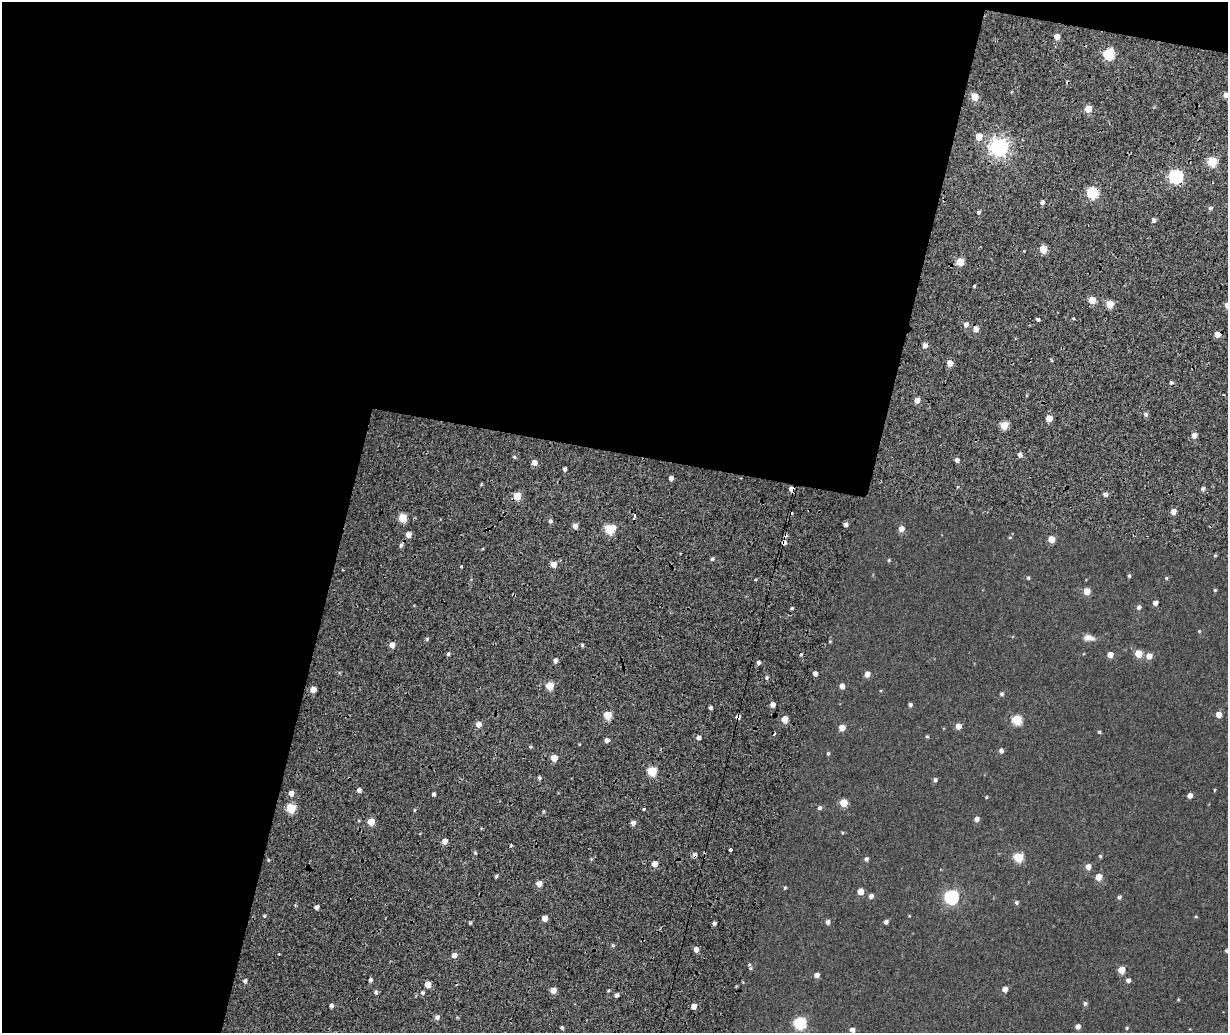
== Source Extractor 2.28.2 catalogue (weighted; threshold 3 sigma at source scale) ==
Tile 1 of 4 x 3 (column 1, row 1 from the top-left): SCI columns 122-1347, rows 2455-3485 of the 5147 x 3851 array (HDU 1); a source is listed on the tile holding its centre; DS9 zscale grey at full resolution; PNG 1230 x 1035 px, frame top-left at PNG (2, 2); no overlay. Shown black and unused: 47% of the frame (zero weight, under 2 of 4 exposures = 9% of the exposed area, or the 3 px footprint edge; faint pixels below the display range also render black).
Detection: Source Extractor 2.28.2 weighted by HDU 2 'WHT'; one run over the whole footprint, this tile lists its part. Background 0.0816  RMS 0.044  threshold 0.198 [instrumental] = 3 sigma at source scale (4.5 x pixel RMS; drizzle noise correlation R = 1.50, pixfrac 1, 0.0396/0.0396 arcsec/px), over >= 5 px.
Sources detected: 179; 5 cosmic-ray / hot-pixel residue — not listed; the other 174 listed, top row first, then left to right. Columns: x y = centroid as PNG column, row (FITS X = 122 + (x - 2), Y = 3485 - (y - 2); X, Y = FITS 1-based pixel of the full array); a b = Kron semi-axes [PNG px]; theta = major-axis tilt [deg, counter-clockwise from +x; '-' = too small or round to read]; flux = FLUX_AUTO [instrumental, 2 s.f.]
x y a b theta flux
1057 37 5 5 - 31
1109 54 6 5 - 290
1226 95 5 4 - 22
975 97 5 5 - 66
1088 109 5 5 - 58
979 137 5 5 - 52
999 147 7 7 - 1800
1212 162 5 5 - 180
1176 177 6 6 - 640
1092 193 6 6 - 320
1042 202 4 4 - 13
1210 208 5 4 - 9
979 212 5 3 - 6.1
1154 220 5 4 - 11
1043 249 5 5 - 98
960 262 5 5 - 99
975 286 3 3 - 14
1092 300 5 5 - 69
1110 304 5 5 - 66
1227 305 5 5 - 26
1038 319 4 3 - 9.2
966 324 6 5 - 17
976 329 5 5 - 25
1217 334 5 5 - 38
925 345 6 5 - 16
950 363 5 5 - 41
917 400 5 5 - 26
1146 414 5 5 - 9.7
1049 419 5 4 - 45
1004 425 5 5 - 91
1194 435 5 5 - 24
1020 455 5 4 - 15
514 457 5 4 - 5.2
957 460 4 4 - 15
534 463 5 5 - 25
564 469 4 3 - 11
671 478 4 4 - 15
792 489 5 4 - 22
1203 489 5 4 - 10
1105 494 5 4 - 14
517 496 5 5 - 74
1173 511 5 4 - 29
634 516 5 3 - 25
402 518 5 5 - 110
550 521 5 4 - 9.3
845 525 4 4 - 14
575 526 5 5 - 20
609 529 6 5 - 170
901 529 5 5 - 27
408 535 5 5 - 26
1010 537 5 3 - 3
1051 539 5 5 - 53
401 545 6 4 59 8
1215 555 5 3 - 4.1
712 559 5 4 - 7.6
889 560 5 4 - 4.4
553 564 5 5 - 35
461 566 3 3 - 3.6
1129 576 4 3 - 5.3
1028 578 5 4 - 4.8
1166 578 4 4 - 4.7
1215 590 4 4 - 3.9
1087 591 5 5 - 54
1155 603 4 4 - 15
1139 607 5 5 - 10
792 608 4 3 - 4.7
1199 631 4 4 - 3.5
1089 638 15 8 -7 24
427 639 5 4 - 5.1
830 641 4 4 - 3.5
392 645 5 5 - 25
582 645 4 4 - 6.1
448 654 4 4 - 7.9
1138 654 5 5 - 71
1110 655 5 4 - 30
1149 656 5 5 - 33
555 660 5 4 - 13
758 662 4 4 - 9
815 674 4 4 - 15
867 674 5 5 - 21
767 678 5 4 - 6.8
550 686 5 5 - 82
842 686 5 4 - 23
313 690 5 4 - 33
1002 694 5 4 - 6.9
773 705 4 4 - 24
910 705 4 4 - 8.7
710 707 4 4 - 8.1
607 715 5 5 - 96
1218 715 5 5 - 33
738 717 4 3 - 210
785 719 5 4 - 58
1017 720 5 5 - 180
478 724 5 5 - 26
958 726 5 5 - 31
842 728 5 5 - 37
1099 732 4 3 - 4.9
927 736 4 4 - 4.5
698 738 5 4 - 13
607 740 4 4 - 18
530 747 4 3 - 4.4
1001 751 5 5 - 13
828 753 5 4 - 4.8
554 758 5 5 - 55
652 771 5 5 - 150
539 778 4 4 - 6.8
935 780 5 4 - 9.3
359 790 4 4 - 15
1215 790 5 3 - 3.1
291 793 5 4 - 23
434 794 4 3 - 8.8
1190 796 4 4 - 20
986 797 4 4 - 3.2
843 803 5 5 - 83
291 808 5 5 - 160
820 808 5 5 - 8.4
644 809 3 3 - 20
415 810 5 3 - 3.6
977 819 5 5 - 14
371 822 5 5 - 73
633 823 5 4 - 17
842 833 4 4 - 3.5
444 841 5 5 - 25
730 850 3 3 - 18
475 853 4 4 - 5.4
695 855 5 4 - 15
1100 856 4 4 - 4.5
1018 857 5 5 - 150
866 859 5 4 - 10
655 864 5 5 - 31
1088 867 5 5 - 27
496 876 4 3 - 5.9
1098 877 5 5 - 49
539 884 5 5 - 32
785 888 4 3 - 4.3
860 891 5 4 - 41
871 896 5 5 - 14
951 897 6 6 - 620
1119 897 5 4 - 7.6
1016 902 5 5 - 7
316 907 4 4 - 15
264 916 4 3 - 4.3
1196 916 4 4 - 3.8
545 918 5 4 - 35
828 922 5 5 - 13
886 922 5 4 - 12
470 923 4 4 - 4.9
714 923 4 4 - 8.7
613 945 5 4 - 5.5
696 949 5 4 - 20
1227 950 4 4 - 5.7
454 955 5 5 - 22
750 968 5 4 - 5.2
1122 970 5 5 - 62
817 975 5 4 - 21
370 980 4 4 - 9.3
1128 980 5 5 - 13
245 981 5 4 - 8.8
428 984 5 4 - 40
1005 989 5 5 - 20
553 990 5 4 - 32
376 992 5 4 - 8
422 993 5 5 - 7.3
616 995 4 4 - 12
1178 1000 5 3 - 2.9
1085 1003 5 5 - 8.1
331 1006 4 4 - 10
694 1006 5 4 - 28
437 1017 5 5 - 13
800 1023 6 6 - 370
1078 1026 4 4 - 20
562 1028 4 3 - 6.6
1127 1028 5 4 - 4.6
852 1030 5 5 - 16
Overlapping masked pixels (flux is a lower limit): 6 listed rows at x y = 1176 177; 1092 193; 1217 334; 792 489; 738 717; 695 855
Isophote crosses this tile's border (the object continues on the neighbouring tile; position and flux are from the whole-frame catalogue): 3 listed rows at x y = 1226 95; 1227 305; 1227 950